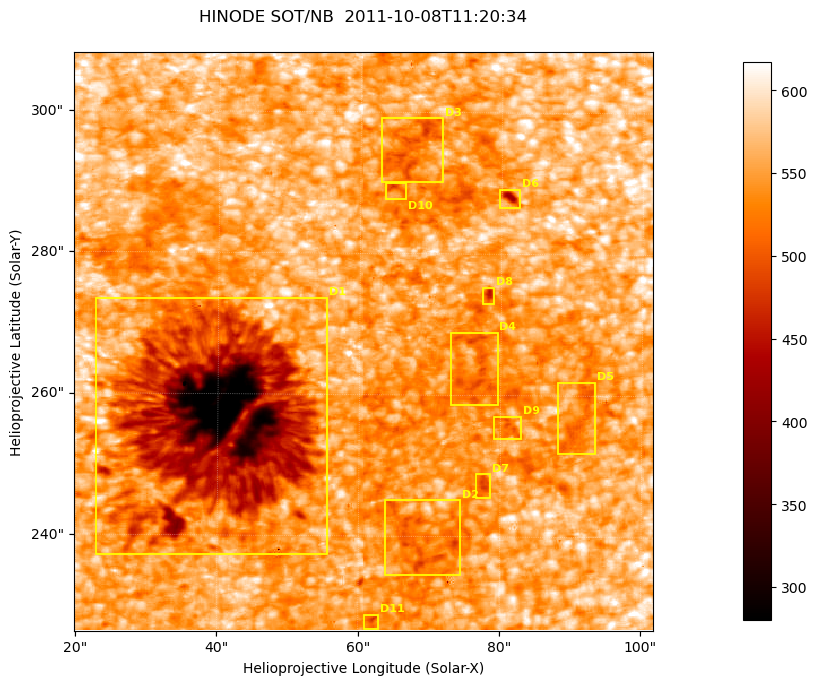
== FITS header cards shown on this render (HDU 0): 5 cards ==
TELESCOP= 'HINODE'
INSTRUME= 'SOT/NB'
DATE_OBS= '2011-10-08T11:20:34.926'
CTYPE1  = 'Solar-X'
CTYPE2  = 'Solar-Y'

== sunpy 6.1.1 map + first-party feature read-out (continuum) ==
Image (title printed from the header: HINODE SOT/NB  2011-10-08T11:20:34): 512 x 512 px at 0.16 arcsec/px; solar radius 960 arcsec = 6000 px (partial field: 0.2% of the solar disc is inside the frame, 100% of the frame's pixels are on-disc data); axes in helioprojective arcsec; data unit not stated in the header (colour bar unlabelled)
Orientation: roll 0.412 deg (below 1 deg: not rotated)
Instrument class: CONTINUUM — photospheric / low-chromospheric filtergram (TF Fe I 5576): granulation and sunspots, dark-feature search
Dark features (sunspots / pores): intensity divided by the frame's on-disc median (partial field: no limb-darkening profile); reference = the frame's on-disc median (the 8%-of-disc-diameter window exceeds this field); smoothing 3 px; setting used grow <= 0.94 with closing radius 1 px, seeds <= 0.88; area >= 65 px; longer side >= 6 px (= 0.96 arcsec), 3 px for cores <= 0.7; partial field; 11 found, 11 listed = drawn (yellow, D1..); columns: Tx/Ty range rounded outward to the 1 arcsec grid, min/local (2 s.f., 1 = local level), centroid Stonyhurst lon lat
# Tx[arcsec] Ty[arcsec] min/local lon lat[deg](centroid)
D1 22..56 237..274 0.45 +3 +22
D2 63..75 234..246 0.86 +4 +21
D3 63..72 290..300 0.86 +4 +24
D4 73..80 258..269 0.88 +5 +22
D5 88..94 251..262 0.9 +6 +22
D6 79..83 286..290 0.77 +5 +24
D7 76..79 245..249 0.87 +5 +21
D8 77..79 273..276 0.82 +5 +23
D9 79..83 253..257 0.9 +5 +22
D10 63..67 287..290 0.87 +4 +24
D11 61..63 226..229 0.87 +4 +20